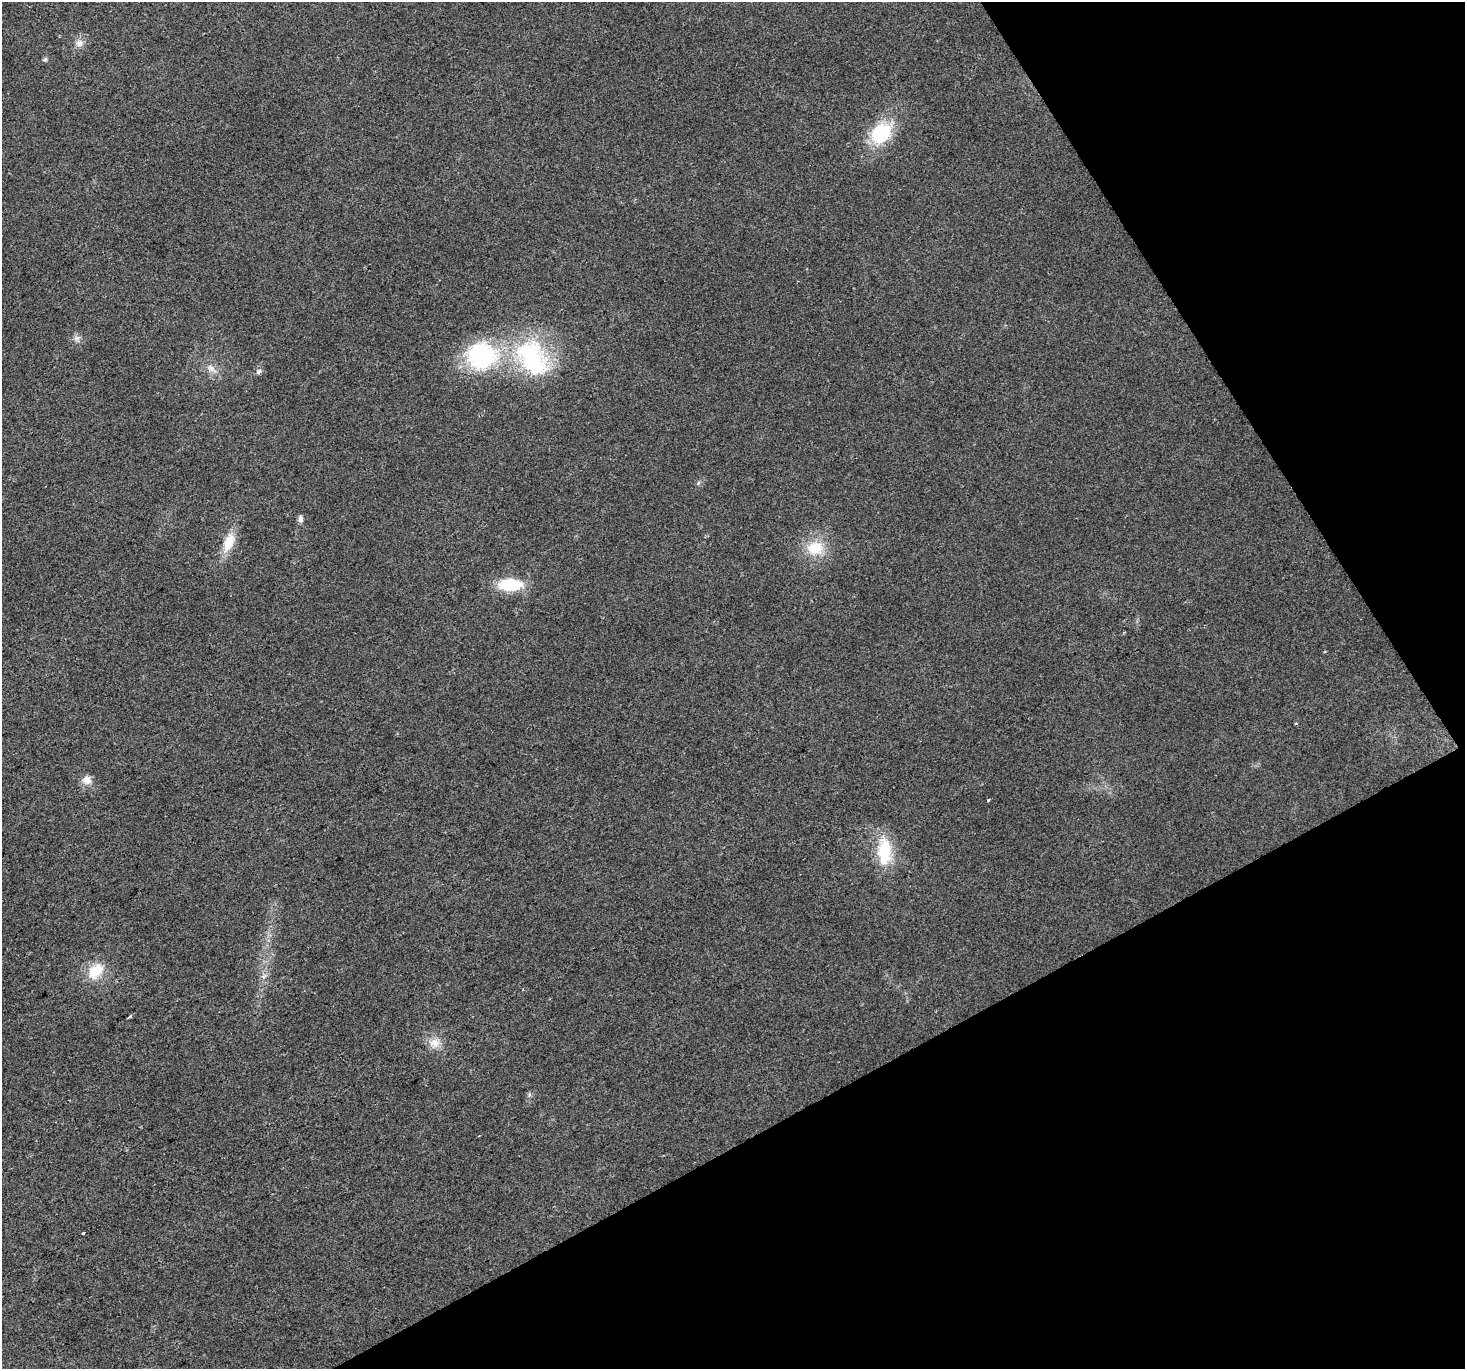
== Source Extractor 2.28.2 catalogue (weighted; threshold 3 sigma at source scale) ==
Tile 12 of 4 x 4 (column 4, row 3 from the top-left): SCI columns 4392-5854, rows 1542-2908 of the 5854 x 5756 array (HDU 1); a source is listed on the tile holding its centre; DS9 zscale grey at full resolution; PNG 1467 x 1371 px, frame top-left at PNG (2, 2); no overlay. Shown black and unused: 27% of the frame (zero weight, under 2 of 3 exposures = <1% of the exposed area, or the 3 px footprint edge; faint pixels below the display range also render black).
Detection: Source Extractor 2.28.2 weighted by HDU 2 'WHT'; one run over the whole footprint, this tile lists its part. Background 0.0237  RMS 0.0063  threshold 0.0281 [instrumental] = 3 sigma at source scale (4.5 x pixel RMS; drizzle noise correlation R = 1.50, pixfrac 1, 0.0396/0.0396 arcsec/px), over >= 5 px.
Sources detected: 23; all 23 listed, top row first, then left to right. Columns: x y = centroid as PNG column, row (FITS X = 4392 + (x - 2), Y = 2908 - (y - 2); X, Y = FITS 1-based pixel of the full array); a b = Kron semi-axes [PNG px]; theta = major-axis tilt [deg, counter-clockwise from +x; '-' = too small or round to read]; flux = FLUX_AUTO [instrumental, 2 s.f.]
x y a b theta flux
79 43 11 9 19 3.9
45 59 6 5 - 1.1
881 133 25 19 46 35
77 338 8 6 34 2.1
481 356 35 30 0 72
532 358 57 39 -57 75
211 368 12 8 -42 4
259 372 9 6 49 1.6
698 483 6 4 71 0.89
300 519 9 6 -88 2.2
229 542 25 12 68 13
815 548 22 18 8 18
510 585 20 10 1 33
1296 723 3 3 - 1.3
87 780 12 11 - 5.2
988 800 4 3 - 1.6
884 851 31 15 -90 28
96 971 23 15 50 15
264 977 9 5 70 2.1
130 1016 7 3 41 0.87
435 1043 13 12 - 6.8
529 1095 7 4 73 1
83 1233 3 3 - 2.6